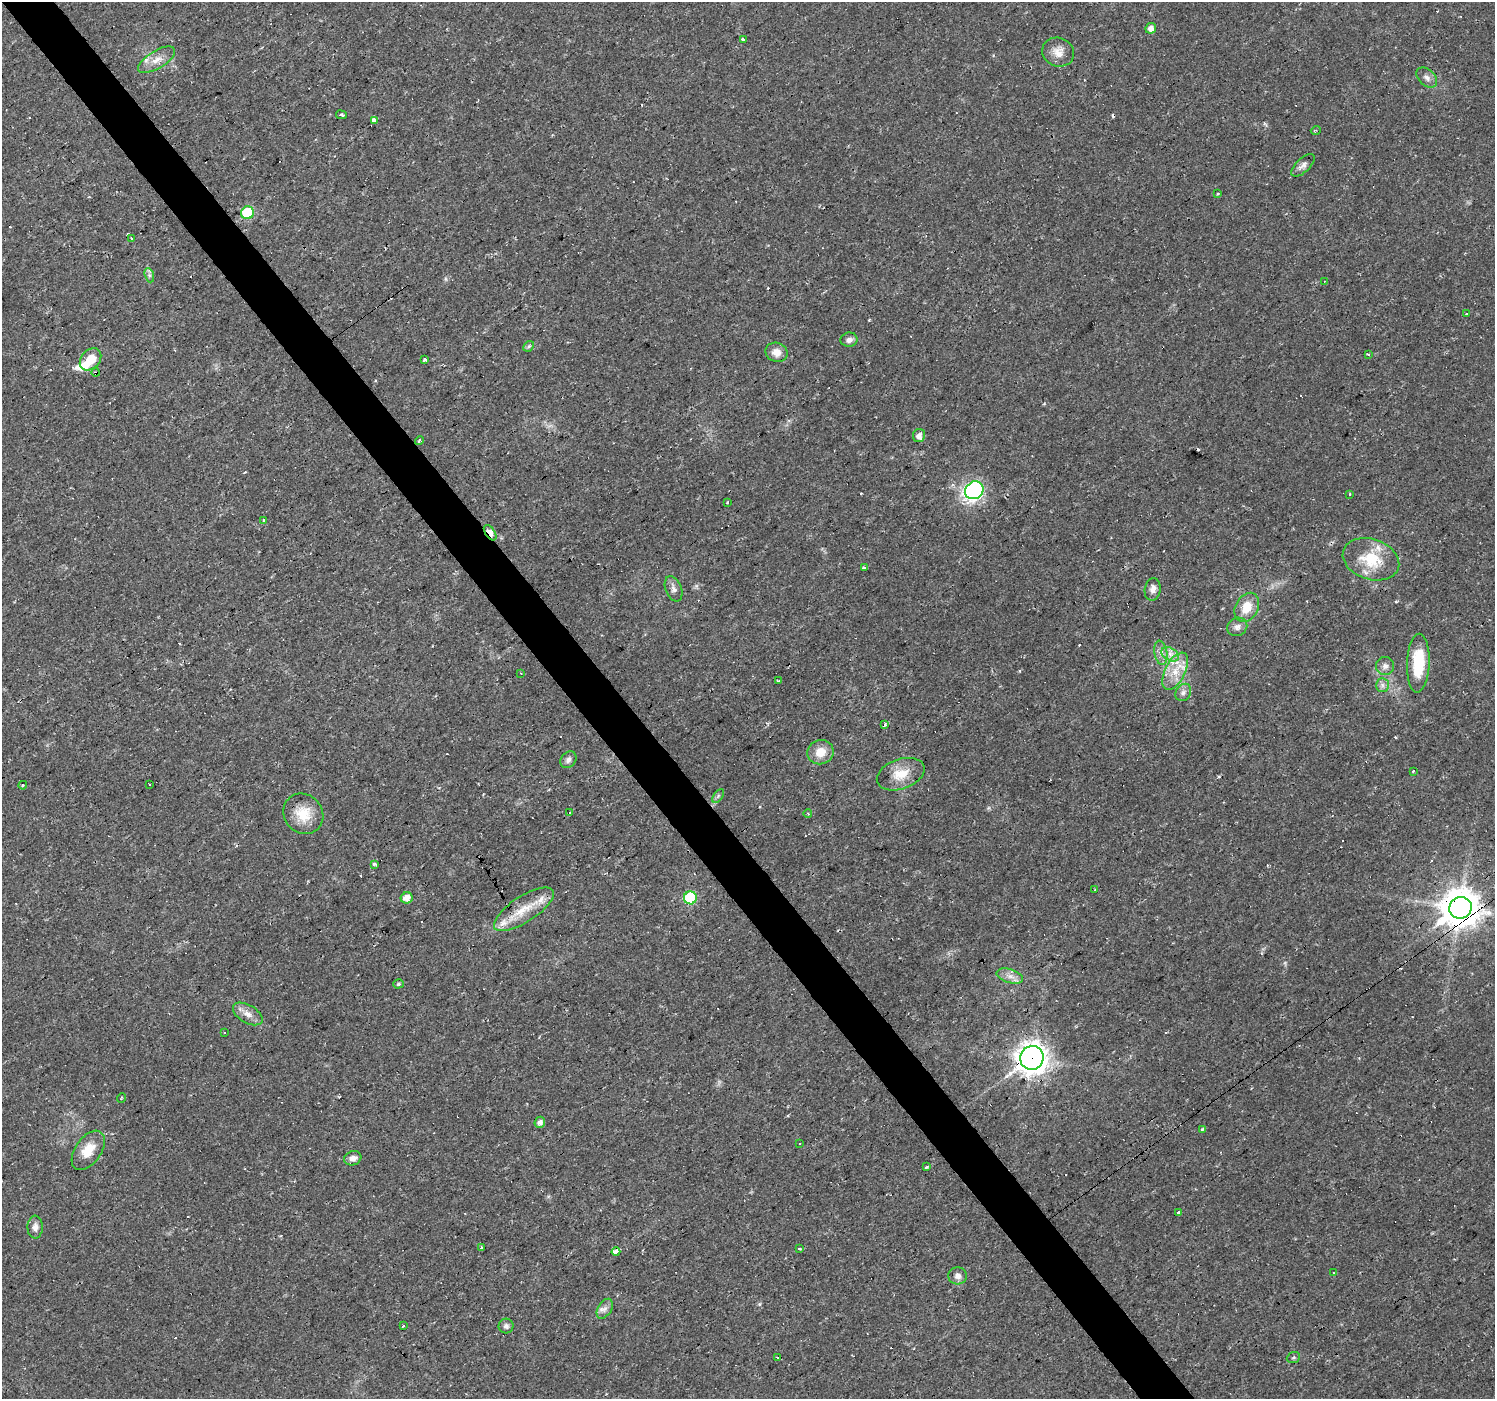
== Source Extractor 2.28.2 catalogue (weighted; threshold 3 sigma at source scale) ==
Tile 11 of 4 x 4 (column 3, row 3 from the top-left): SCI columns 2985-4477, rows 1528-2924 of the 5970 x 5910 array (HDU 1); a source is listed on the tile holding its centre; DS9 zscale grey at full resolution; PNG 1497 x 1401 px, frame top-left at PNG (2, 2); each listed source drawn as its Kron ellipse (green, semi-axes under 4 px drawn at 4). Shown black and unused: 4% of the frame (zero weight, under 2 of 3 exposures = <1% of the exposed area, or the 3 px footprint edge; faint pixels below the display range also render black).
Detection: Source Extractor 2.28.2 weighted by HDU 2 'WHT'; one run over the whole footprint, this tile lists its part. Background 0.0195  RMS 0.0024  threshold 0.0108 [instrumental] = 3 sigma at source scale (4.5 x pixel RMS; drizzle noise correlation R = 1.50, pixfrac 1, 0.0396/0.0396 arcsec/px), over >= 5 px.
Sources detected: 124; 1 inside a brighter object's white glare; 35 cosmic-ray / hot-pixel residue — neither listed nor drawn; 3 inside a brighter listed object's ellipse — not listed separately; the other 85 listed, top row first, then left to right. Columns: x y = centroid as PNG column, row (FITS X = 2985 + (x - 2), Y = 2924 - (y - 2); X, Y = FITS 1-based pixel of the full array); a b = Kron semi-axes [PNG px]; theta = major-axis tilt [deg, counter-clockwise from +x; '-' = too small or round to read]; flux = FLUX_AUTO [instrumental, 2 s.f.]
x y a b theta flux
1151 28 5 5 - 1.4
743 39 3 3 - 11
1058 52 16 14 -23 2.7
156 60 21 9 31 2.8
1427 77 12 8 -42 1.1
341 115 5 3 - 0.31
374 121 4 3 - 4.5
1316 130 5 3 - 0.22
1303 165 15 7 43 1.3
1217 194 3 3 - 0.3
248 213 6 6 - 16
132 239 3 3 - 0.65
149 275 7 4 -71 0.6
1324 281 3 2 - 0.51
1467 314 3 3 - 1.4
849 340 8 7 - 0.99
529 346 6 4 44 0.4
776 352 11 9 -21 2
1368 354 4 3 - 0.27
90 359 12 9 48 4.1
425 359 4 3 - 1.7
96 373 4 3 - 0.63
919 436 6 6 - 1.5
419 441 5 3 - 0.77
974 490 10 8 39 55
1349 494 3 3 - 0.62
728 502 3 3 - 1.7
263 520 3 3 - 0.54
490 533 9 5 -55 4.6
1371 559 29 20 -19 9.3
864 568 3 3 - 0.9
674 589 13 8 -69 1.2
1153 589 11 8 79 1.4
1247 607 15 11 62 4.3
1237 627 10 9 - 1.1
1161 653 12 6 -80 1.4
1170 654 9 6 -31 1.4
1418 663 29 11 88 10
1385 666 9 9 - 1.1
1175 671 20 10 63 4.2
521 673 3 2 - 0.35
779 681 3 3 - 0.41
1382 685 7 6 - 0.77
1183 692 9 7 56 0.95
885 724 3 3 - 5.3
820 752 13 12 - 3.6
568 760 9 7 51 0.91
1413 771 3 3 - 0.48
901 774 25 15 20 4.8
149 784 3 3 - 1.1
23 785 4 3 - 0.21
718 796 8 4 54 0.5
570 812 3 3 - 2
303 814 21 19 -49 5.6
808 814 4 3 - 0.3
374 864 4 3 - 0.82
1095 889 3 2 - 0.21
407 898 6 5 - 2.2
690 898 6 6 - 20
1461 908 11 10 - 670
524 909 35 13 33 6.4
1010 976 14 6 -16 1.7
398 984 5 4 - 0.48
248 1014 16 9 -30 2
225 1032 3 3 - 0.71
1032 1058 12 11 - 260
121 1098 5 3 - 0.2
540 1122 6 5 - 1.2
1202 1129 4 3 - 1.2
800 1143 3 3 - 0.85
88 1150 22 13 55 4.6
353 1158 9 7 17 1.4
926 1167 3 3 - 0.42
1178 1212 3 3 - 7.5
35 1227 11 7 88 1.2
481 1248 3 3 - 0.67
800 1249 3 2 - 0.51
616 1252 4 3 - 130
1334 1273 3 2 - 0.34
958 1276 9 8 - 1.4
605 1309 11 6 58 1.1
403 1326 3 3 - 0.94
506 1326 7 7 - 0.75
777 1357 3 3 - 1.5
1293 1358 7 5 20 0.47
Overlapping masked pixels (flux is a lower limit): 4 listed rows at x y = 96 373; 490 533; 1461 908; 1032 1058